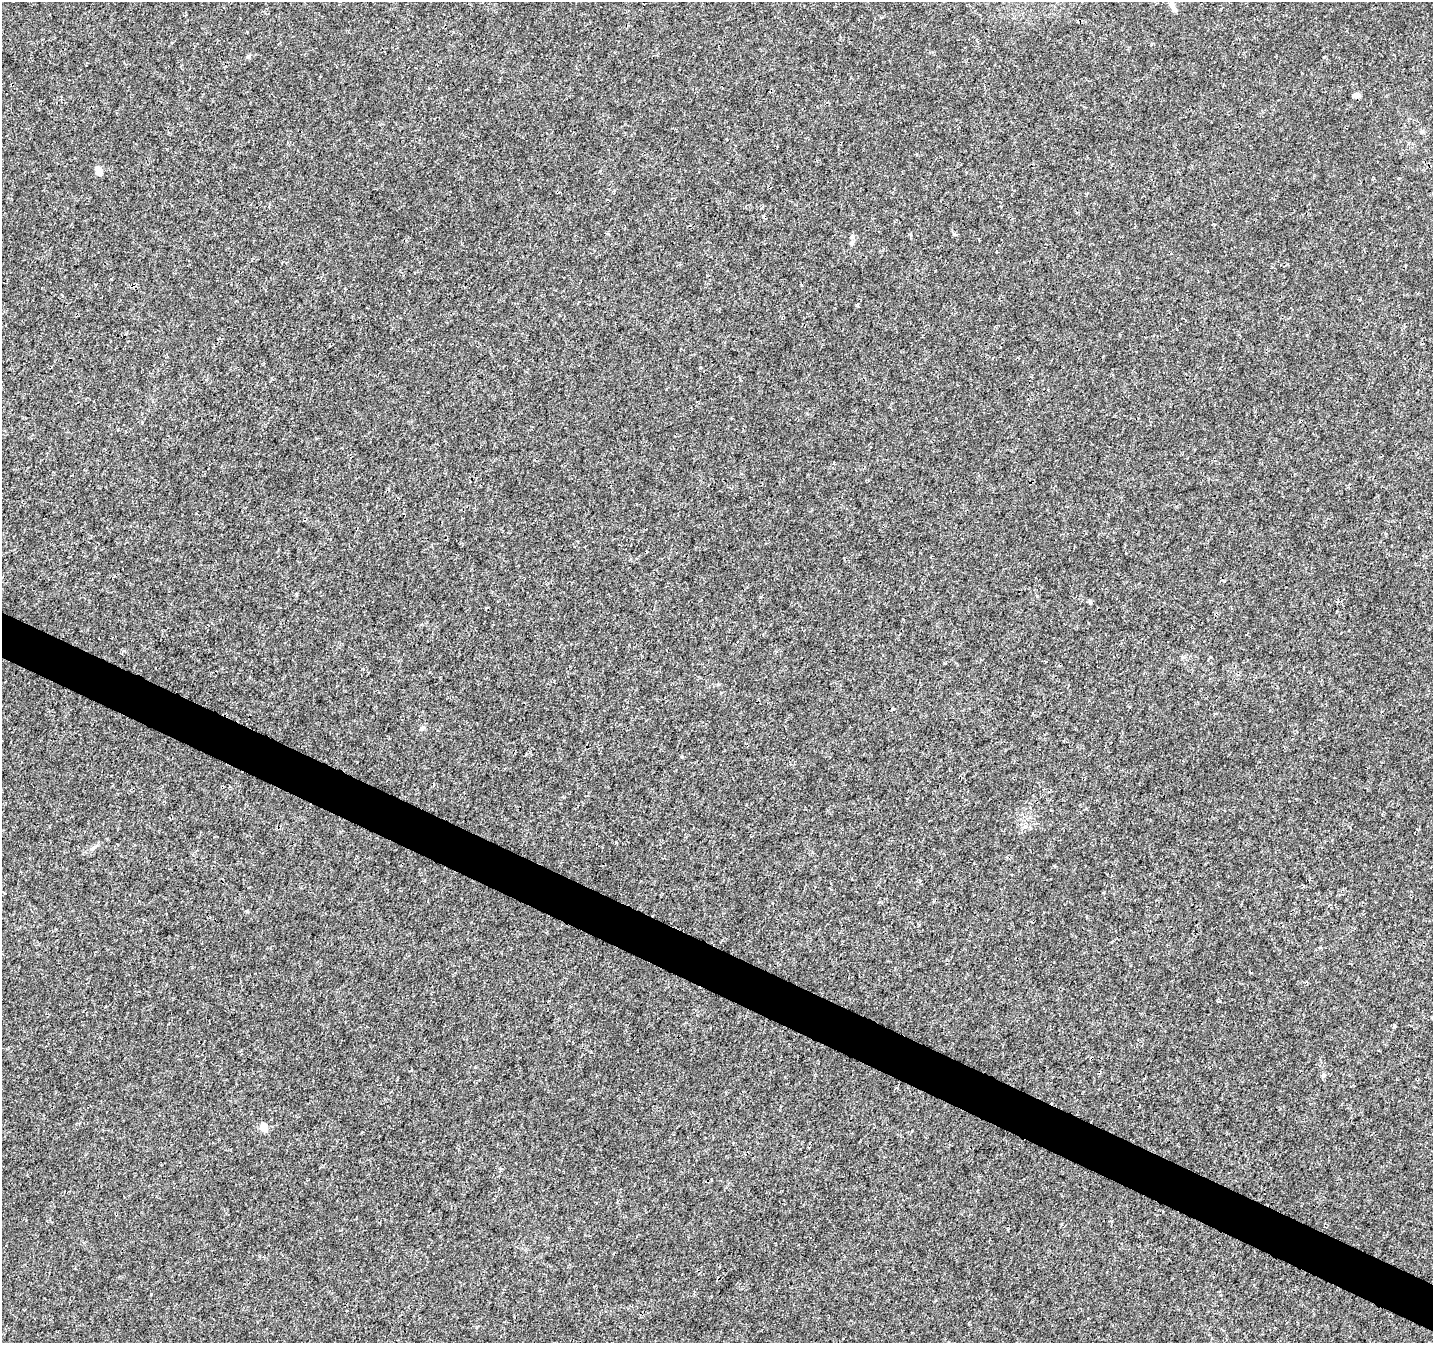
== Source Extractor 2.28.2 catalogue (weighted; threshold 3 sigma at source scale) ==
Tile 6 of 4 x 4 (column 2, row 2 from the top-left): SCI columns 1432-2862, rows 2885-4225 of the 5732 x 5835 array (HDU 1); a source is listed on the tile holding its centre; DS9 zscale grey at full resolution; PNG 1435 x 1345 px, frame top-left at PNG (2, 2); no overlay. Shown black and unused: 3% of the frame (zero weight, under 3 of 4 exposures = <1% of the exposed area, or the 3 px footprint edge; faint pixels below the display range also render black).
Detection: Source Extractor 2.28.2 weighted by HDU 2 'WHT'; one run over the whole footprint, this tile lists its part. Background 0.001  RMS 9.2e-04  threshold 0.00415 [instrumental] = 3 sigma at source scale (4.5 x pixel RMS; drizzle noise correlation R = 1.50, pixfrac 1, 0.0396/0.0396 arcsec/px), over >= 5 px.
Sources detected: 11; all 11 listed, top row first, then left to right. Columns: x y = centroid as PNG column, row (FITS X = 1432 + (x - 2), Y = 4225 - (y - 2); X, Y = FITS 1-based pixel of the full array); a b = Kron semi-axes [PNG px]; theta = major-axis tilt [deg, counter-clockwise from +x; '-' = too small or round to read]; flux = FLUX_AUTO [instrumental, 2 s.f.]
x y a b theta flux
1173 7 14 6 -64 0.57
248 57 6 5 - 0.15
1357 95 8 5 2 0.4
1422 132 6 6 - 0.19
99 171 11 7 -74 0.59
852 236 7 5 -74 0.22
422 728 7 5 27 0.18
93 848 8 5 36 0.23
1394 1026 4 3 - 0.18
1323 1075 6 6 - 0.2
264 1127 5 4 - 2.1
Unlisted compact peaks at least as high as the median listed source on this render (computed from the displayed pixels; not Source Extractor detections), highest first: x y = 616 842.